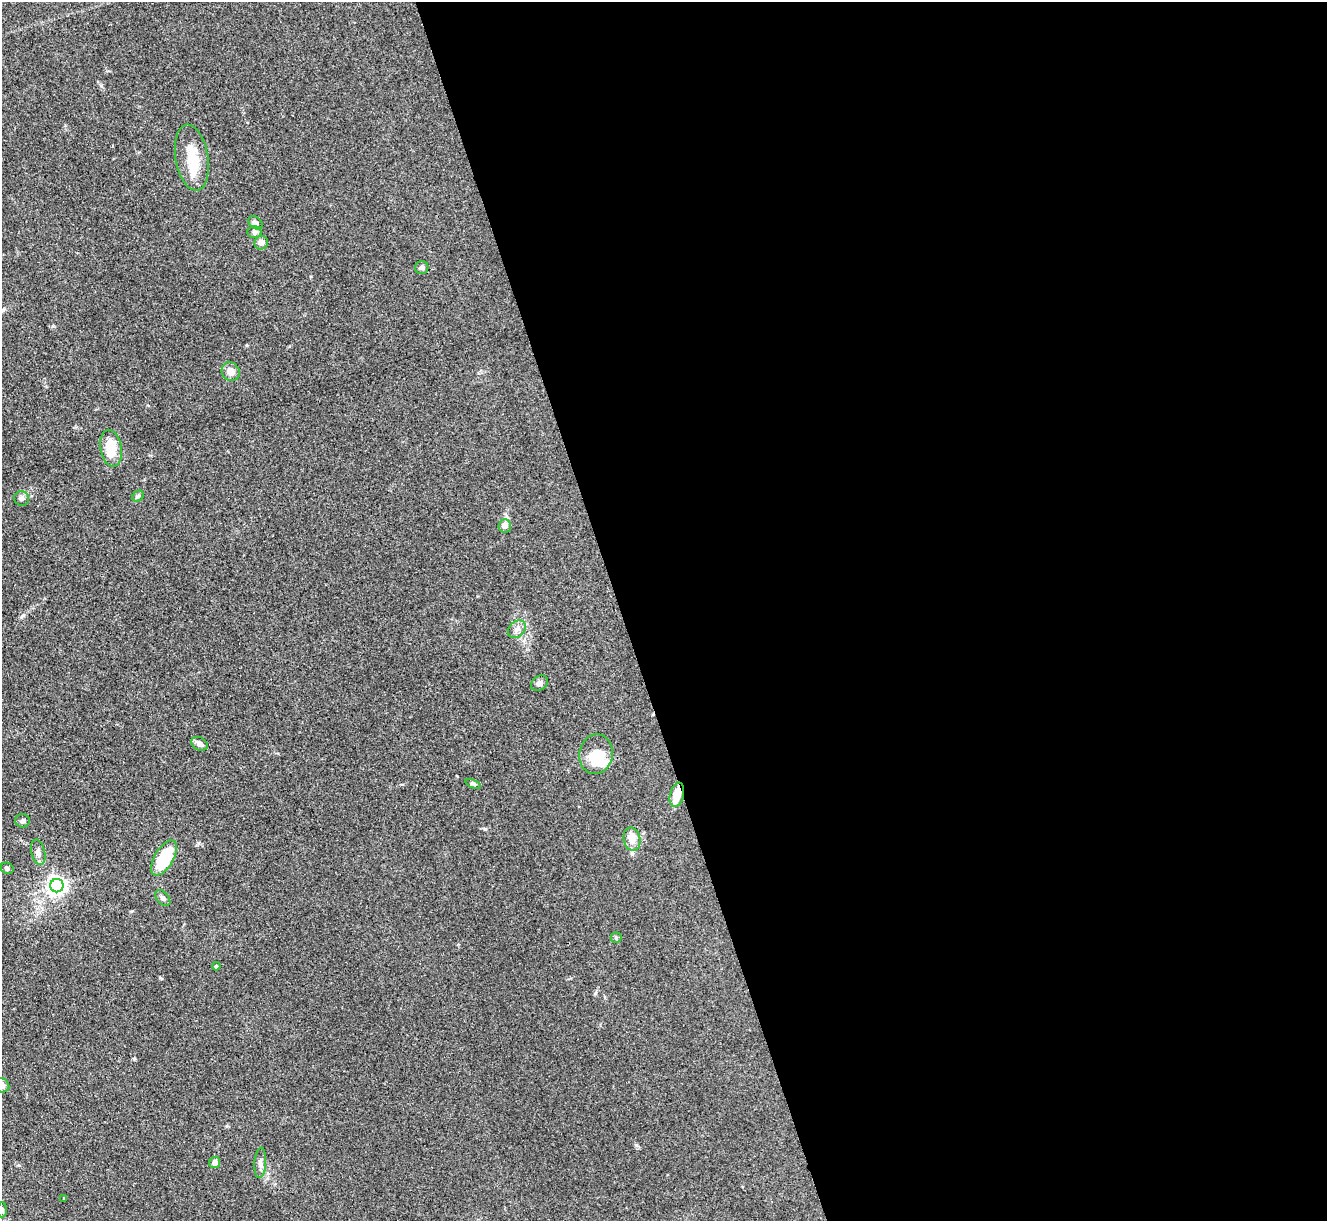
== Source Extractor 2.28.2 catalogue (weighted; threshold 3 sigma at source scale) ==
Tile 8 of 4 x 4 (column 4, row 2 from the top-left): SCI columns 3983-5307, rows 2712-3930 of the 5316 x 5299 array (HDU 1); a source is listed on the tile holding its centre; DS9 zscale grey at full resolution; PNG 1329 x 1223 px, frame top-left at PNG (2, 2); each listed source drawn as its Kron ellipse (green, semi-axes under 4 px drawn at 4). Shown black and unused: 53% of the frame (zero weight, under 3 of 4 exposures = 1% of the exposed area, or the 3 px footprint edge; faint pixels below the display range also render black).
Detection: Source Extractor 2.28.2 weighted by HDU 2 'WHT'; one run over the whole footprint, this tile lists its part. Background 0.111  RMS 0.0067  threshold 0.0302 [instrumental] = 3 sigma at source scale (4.5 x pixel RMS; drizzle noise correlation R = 1.50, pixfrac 1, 0.05/0.05 arcsec/px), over >= 5 px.
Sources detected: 32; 1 inside a brighter object's white glare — neither listed nor drawn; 1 inside a brighter listed object's ellipse — not listed separately; the other 30 listed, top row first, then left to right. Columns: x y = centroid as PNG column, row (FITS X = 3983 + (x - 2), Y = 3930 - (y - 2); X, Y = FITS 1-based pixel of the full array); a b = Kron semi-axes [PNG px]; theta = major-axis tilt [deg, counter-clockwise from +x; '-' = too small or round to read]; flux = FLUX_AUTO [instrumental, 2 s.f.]
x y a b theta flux
192 158 33 16 -80 18
255 223 8 5 -39 1.8
254 232 7 6 - 1.5
261 243 7 6 - 2.9
422 267 6 6 - 1.6
231 372 10 8 -49 4.3
111 448 18 10 -81 16
138 496 6 5 - 1.1
22 498 7 7 - 1.9
505 526 7 6 - 3.4
517 629 10 7 43 3.1
539 683 9 7 37 2.2
200 744 9 6 -29 3.2
596 754 20 16 81 18
473 784 8 4 -23 1.2
677 795 12 7 76 11
22 821 7 7 - 1.5
632 839 12 8 -80 7.7
38 852 13 7 -76 3.4
164 858 19 9 60 30
7 868 7 5 -24 1.3
57 886 7 6 - 310
163 898 9 6 -49 2
616 938 5 5 - 0.92
216 966 4 3 - 0.68
2 1085 8 7 - 3.1
215 1162 6 5 - 3.8
260 1163 15 6 86 3.1
64 1199 4 2 - 0.52
2 1210 7 5 89 1.4
Overlapping masked pixels (flux is a lower limit): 1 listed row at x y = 677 795
Isophote crosses this tile's border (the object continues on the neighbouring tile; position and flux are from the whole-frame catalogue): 2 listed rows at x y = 2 1085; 2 1210
Unlisted compact peaks at least as high as the median listed source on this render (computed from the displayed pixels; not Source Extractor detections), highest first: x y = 636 1145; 23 615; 160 978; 485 829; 53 326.